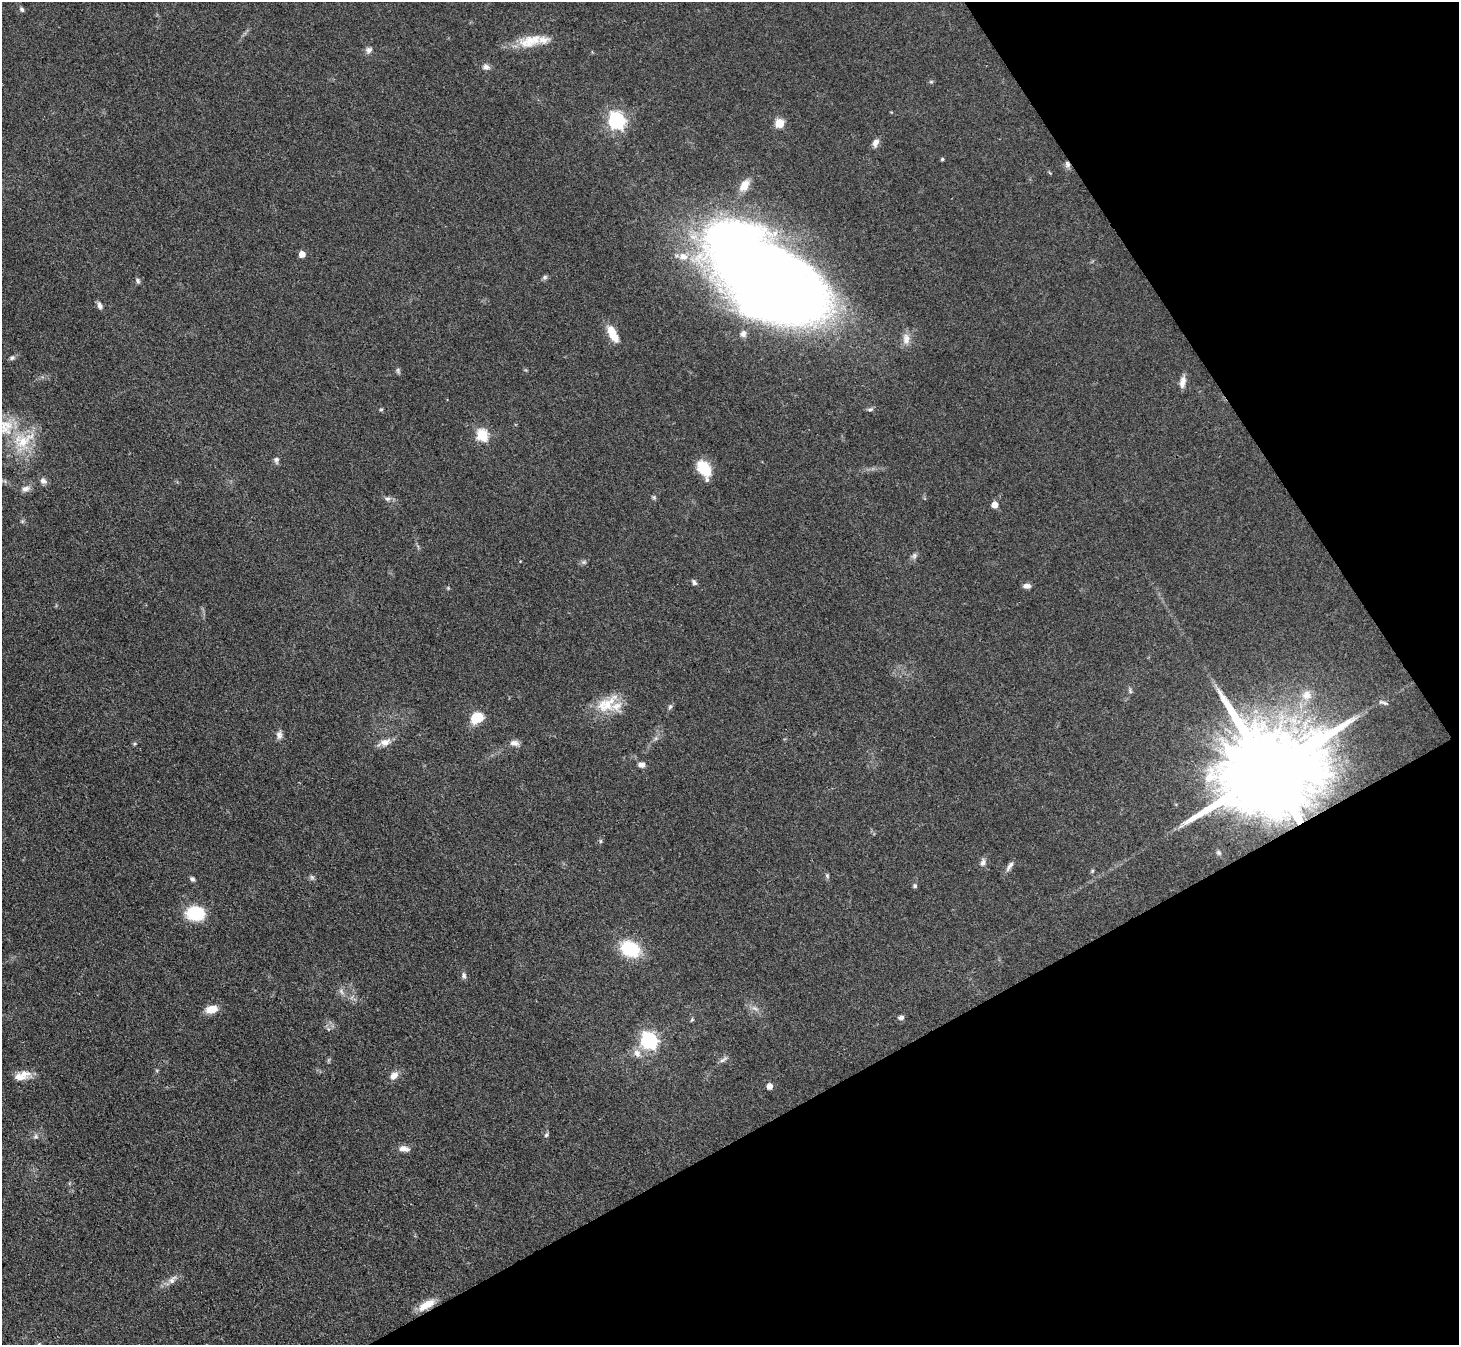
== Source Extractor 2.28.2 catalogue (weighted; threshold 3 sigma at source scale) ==
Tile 12 of 4 x 4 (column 4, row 3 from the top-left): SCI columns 4373-5829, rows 1639-2981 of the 5832 x 5824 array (HDU 1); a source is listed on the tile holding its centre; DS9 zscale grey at full resolution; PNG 1461 x 1347 px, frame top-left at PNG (2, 2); no overlay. Shown black and unused: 26% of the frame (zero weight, under 3 of 4 exposures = <1% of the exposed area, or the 3 px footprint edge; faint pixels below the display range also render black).
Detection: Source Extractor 2.28.2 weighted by HDU 2 'WHT'; one run over the whole footprint, this tile lists its part. Background 0.0504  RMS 0.005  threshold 0.0223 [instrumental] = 3 sigma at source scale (4.5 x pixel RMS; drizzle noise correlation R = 1.50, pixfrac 1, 0.05/0.05 arcsec/px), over >= 5 px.
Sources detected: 84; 1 too faint to see at this stretch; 1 inside a brighter object's white glare — not listed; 6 inside a brighter listed object's ellipse — not listed separately; the other 76 listed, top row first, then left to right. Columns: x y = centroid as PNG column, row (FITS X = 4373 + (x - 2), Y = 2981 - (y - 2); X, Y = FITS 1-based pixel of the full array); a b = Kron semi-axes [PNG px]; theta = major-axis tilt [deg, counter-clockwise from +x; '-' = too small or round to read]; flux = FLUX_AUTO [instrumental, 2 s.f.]
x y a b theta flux
22 9 7 5 -56 1
530 41 34 15 17 13
369 50 10 8 38 1.9
486 67 9 7 -22 2.1
931 82 6 4 0 0.69
616 121 7 6 - 170
779 123 5 5 - 23
876 143 10 6 64 2.9
942 159 4 3 - 0.78
1067 164 9 6 -79 1.8
744 185 14 9 56 6.7
302 254 5 5 - 5.9
761 275 115 61 -33 820
545 277 7 6 - 1.1
138 281 8 5 -62 1.1
100 306 9 6 -69 2
613 334 23 9 -62 8.2
906 339 16 10 89 4.4
12 358 8 6 20 1.3
1183 382 15 7 80 3.5
381 409 6 4 2 0.6
870 409 8 5 20 1.2
4 426 34 22 -27 21
482 435 6 6 - 42
276 460 9 7 -89 1.6
704 468 17 11 -54 14
43 481 10 8 -43 2.1
26 489 12 8 20 2.8
654 497 7 5 -69 0.82
388 499 8 6 12 1.5
995 505 5 5 - 6.4
914 556 9 6 72 1.5
584 562 7 5 11 1.1
694 582 8 5 -53 1.3
1027 586 9 6 2 2.2
448 588 4 4 - 0.53
1130 691 8 5 -67 0.96
1307 695 12 11 - 4.4
1385 703 10 5 -16 1.5
607 704 36 18 34 16
670 707 7 6 - 1.1
476 718 12 8 25 14
279 735 11 8 -86 2.3
656 738 7 5 45 1.2
385 742 18 9 20 4.1
514 743 12 7 -8 2.6
641 765 8 7 - 2.3
1268 772 29 18 28 16000
600 841 6 4 90 0.7
1218 852 7 4 -45 0.67
983 862 11 7 80 1.9
1009 866 16 5 57 2.1
1092 871 5 5 - 0.69
827 876 7 5 -70 0.92
312 877 7 5 -45 1.1
192 879 6 5 - 1.3
915 886 5 5 - 1
195 913 19 15 -3 21
630 949 17 13 -25 28
464 975 8 6 -76 1.5
341 991 10 5 -55 1.6
755 1008 9 5 -20 1.9
212 1009 13 8 13 7.5
901 1018 7 5 7 1.7
692 1019 6 4 54 0.64
649 1040 7 7 - 170
637 1053 12 9 -69 3.6
723 1059 14 5 36 1.7
394 1076 12 8 46 3.6
19 1077 17 10 -3 4.8
769 1086 5 4 - 5
546 1135 6 5 - 0.98
36 1137 7 7 - 1.4
404 1149 14 7 -9 3.1
172 1280 15 8 44 3.3
426 1305 23 9 28 6.9
Overlapping masked pixels (flux is a lower limit): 3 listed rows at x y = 1067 164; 1268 772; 426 1305
Isophote crosses this tile's border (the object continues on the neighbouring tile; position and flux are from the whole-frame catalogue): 1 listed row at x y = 4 426